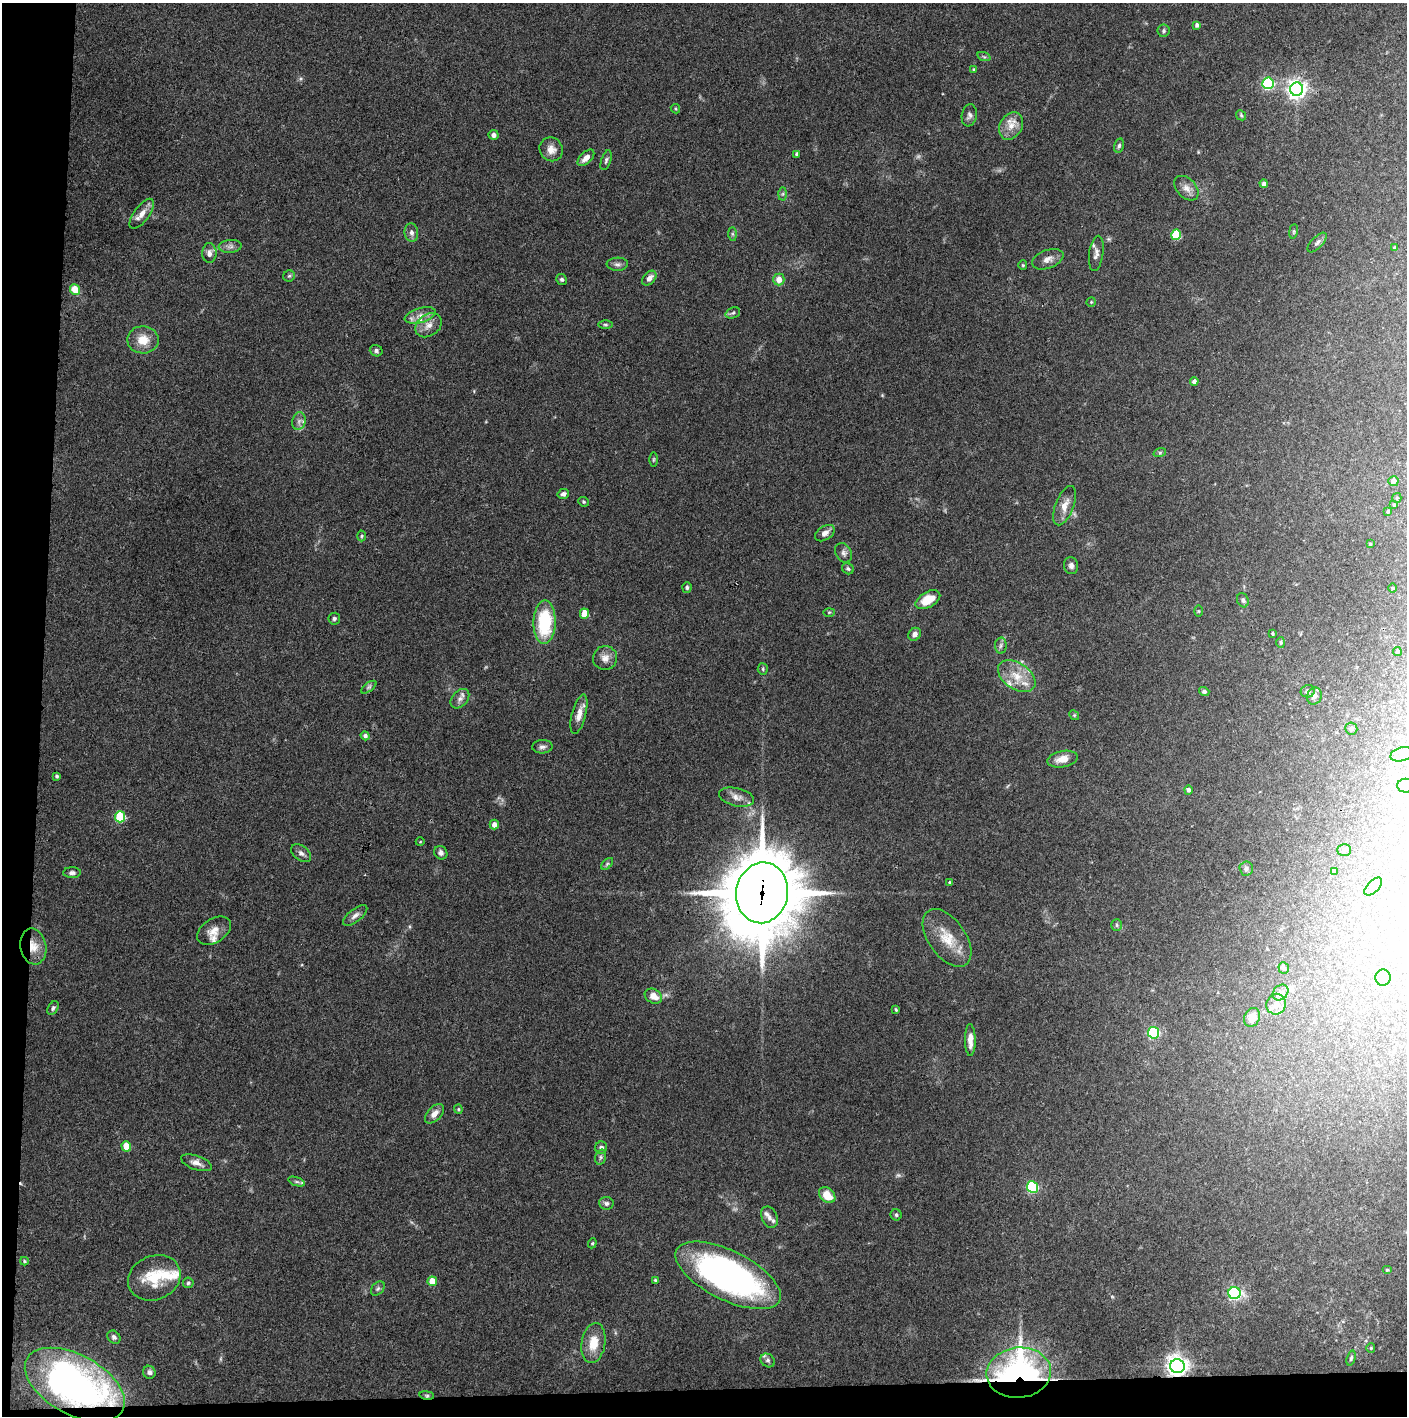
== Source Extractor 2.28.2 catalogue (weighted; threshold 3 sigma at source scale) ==
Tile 7 of 3 x 3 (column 1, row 3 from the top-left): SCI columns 2-1406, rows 1-1414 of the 4221 x 4245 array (HDU 1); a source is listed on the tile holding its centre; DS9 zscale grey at full resolution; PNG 1409 x 1418 px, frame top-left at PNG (2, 3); each listed source drawn as its Kron ellipse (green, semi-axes under 4 px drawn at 4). Shown black and unused: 5% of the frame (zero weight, under 3 of 4 exposures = <1% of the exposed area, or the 3 px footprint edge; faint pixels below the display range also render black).
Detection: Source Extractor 2.28.2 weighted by HDU 2 'WHT'; one run over the whole footprint, this tile lists its part. Background 0.0748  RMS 0.0055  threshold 0.0247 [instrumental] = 3 sigma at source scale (4.5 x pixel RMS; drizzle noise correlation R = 1.50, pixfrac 1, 0.05/0.05 arcsec/px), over >= 5 px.
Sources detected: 164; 2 too faint to see at this stretch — neither listed nor drawn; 8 inside a brighter listed object's ellipse — not listed separately; the other 154 listed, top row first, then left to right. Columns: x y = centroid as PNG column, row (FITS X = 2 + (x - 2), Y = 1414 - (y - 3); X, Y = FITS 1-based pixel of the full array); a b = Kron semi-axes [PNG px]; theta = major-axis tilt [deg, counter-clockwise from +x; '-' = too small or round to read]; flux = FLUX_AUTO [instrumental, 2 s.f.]
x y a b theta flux
1197 25 4 4 - 1.9
1164 31 6 6 - 1.3
984 57 7 4 -19 0.9
974 70 4 3 - 1.2
1268 83 6 5 - 72
1297 89 6 6 - 300
675 109 5 4 - 0.61
969 115 11 7 81 2.1
1241 115 6 4 -45 0.76
1011 126 15 11 59 6.2
493 135 5 5 - 2.2
1119 146 7 5 77 1.1
551 149 12 11 - 4.6
797 154 4 3 - 1.3
586 158 10 6 44 3.8
606 160 10 5 72 1.3
1264 184 4 4 - 1.9
1186 188 14 9 -46 3.8
783 194 6 4 88 0.84
142 214 18 7 54 4.8
1293 231 7 4 81 0.81
411 233 9 6 -83 2.3
732 234 7 4 -89 1.1
1176 235 5 5 - 31
1317 243 12 5 46 1.7
230 246 11 6 4 2.1
1394 247 4 3 - 0.5
209 253 10 7 -89 2.7
1096 253 17 7 82 3
1048 259 16 9 20 3.8
617 264 11 6 2 1.8
1023 265 4 4 - 0.59
289 276 6 5 - 0.91
649 278 8 5 47 2.9
562 279 5 5 - 1.2
779 280 6 5 - 5.9
75 289 5 5 - 10
1091 302 5 4 - 0.63
733 313 7 5 21 1.1
420 315 16 7 17 4.6
605 324 7 3 -1 0.8
428 325 14 10 35 5
143 340 16 13 -1 8.7
376 351 6 5 - 1.4
1194 381 4 4 - 1.9
299 421 9 6 77 2.3
1160 452 6 4 19 0.9
653 459 7 3 89 0.67
1393 481 5 5 - 3.1
563 494 6 5 - 1.7
1397 498 5 4 - 0.65
583 502 5 5 - 0.86
1394 505 4 4 - 0.59
1065 506 21 9 69 5.8
1388 511 4 3 - 0.79
825 533 11 6 33 3
362 536 5 3 - 0.66
1370 544 4 3 - 0.53
844 553 10 7 -58 2.1
1071 566 9 7 -79 2
848 569 6 5 - 0.99
687 587 5 4 - 1.2
1392 588 4 3 - 0.47
928 600 13 7 30 11
1243 600 7 5 -69 1.4
1198 611 6 4 -90 0.57
829 612 6 4 1 0.67
584 614 5 4 - 14
334 619 6 5 - 1.2
545 622 21 11 89 36
915 634 7 6 - 2.5
1272 634 4 3 - 0.65
1281 642 5 4 - 0.85
1001 646 8 6 87 1.5
1397 651 4 4 - 0.83
605 658 12 12 - 4.2
763 669 5 5 - 0.85
1017 676 21 13 -34 11
369 687 9 4 36 1.2
1308 691 7 6 - 1.4
1204 692 5 4 - 1.4
1314 696 9 7 66 2.4
460 699 11 7 48 2.7
579 714 20 7 75 4.9
1074 715 5 4 - 0.63
1351 729 6 6 - 1.3
365 736 4 4 - 1.7
542 747 10 6 2 2
1402 754 11 7 15 2.4
1062 759 15 8 11 5.7
57 776 4 3 - 0.97
1406 786 8 7 - 3
1188 790 5 4 - 1.5
737 797 18 9 -13 4.3
120 817 5 5 - 35
494 825 5 4 - 3.2
420 842 4 3 - 0.43
1344 850 7 5 -1 1.1
301 853 11 7 -36 2
441 853 7 6 - 1.6
607 864 7 4 45 0.95
1246 868 7 7 - 1.6
1334 871 4 4 - 0.99
72 873 8 5 0 1.7
950 882 4 3 - 0.72
1373 887 11 6 45 2.3
762 893 30 26 79 5000
355 915 14 6 38 2.5
1117 925 6 5 - 1.1
214 931 18 12 33 5.6
947 938 33 18 -55 15
33 946 18 13 -79 8.5
1284 968 6 5 - 1.7
1383 977 8 7 - 3.1
1281 992 9 7 45 2.3
653 996 9 7 -30 5.7
1276 1004 10 9 - 4
53 1008 7 5 59 1.2
896 1010 4 2 - 0.66
1252 1017 10 7 64 6.3
1154 1033 5 5 - 69
970 1040 16 5 -89 4.5
458 1109 4 4 - 0.63
434 1114 12 7 46 4
126 1146 5 4 - 11
601 1148 6 6 - 2.1
601 1157 8 5 74 1.3
196 1163 16 7 -19 3.5
297 1182 8 4 -19 1.2
1032 1187 6 5 - 65
827 1195 9 7 -43 8.3
606 1203 7 6 - 1.6
896 1215 6 5 - 1.1
769 1217 11 7 -66 2.2
592 1243 5 4 - 0.73
24 1261 4 3 - 0.75
1387 1270 5 4 - 0.61
728 1275 57 24 -27 180
154 1278 27 22 23 21
655 1280 3 3 - 0.59
432 1281 5 4 - 8.6
188 1283 5 5 - 0.98
378 1289 8 5 49 1.3
1234 1293 6 6 - 100
114 1337 7 5 -45 1.5
593 1343 20 11 80 10
1371 1348 4 4 - 0.58
1351 1358 7 4 74 1
768 1360 8 6 -37 1.7
1177 1366 7 7 - 410
149 1372 6 6 - 1.7
1019 1373 32 25 6 210
75 1385 54 29 -29 140
427 1395 7 4 -8 0.87
Overlapping masked pixels (flux is a lower limit): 6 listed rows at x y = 762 893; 33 946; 1177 1366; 1019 1373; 75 1385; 427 1395
Isophote crosses this tile's border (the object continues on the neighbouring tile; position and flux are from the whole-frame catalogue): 1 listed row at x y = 1406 786